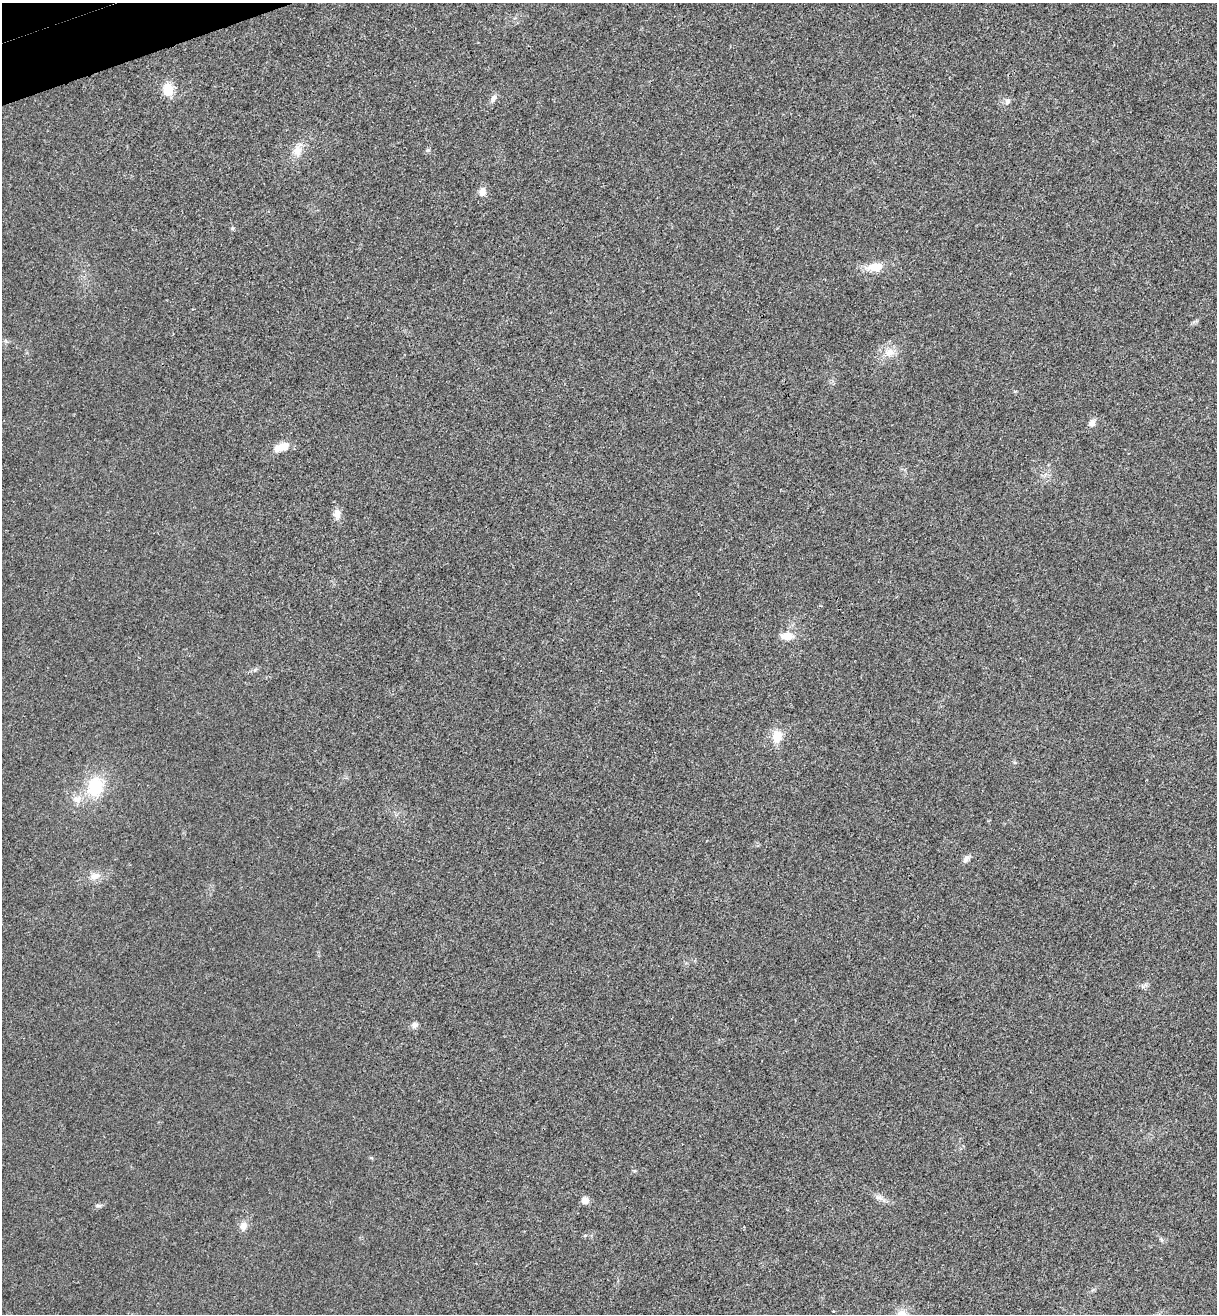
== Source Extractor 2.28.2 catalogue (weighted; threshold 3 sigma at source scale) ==
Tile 11 of 4 x 4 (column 3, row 3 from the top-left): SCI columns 2597-3811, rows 1370-2681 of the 5322 x 5365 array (HDU 1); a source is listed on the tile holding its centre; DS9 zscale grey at full resolution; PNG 1219 x 1316 px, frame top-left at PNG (2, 3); no overlay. Shown black and unused: <1% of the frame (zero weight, under 3 of 4 exposures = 6% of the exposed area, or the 3 px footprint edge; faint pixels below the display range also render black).
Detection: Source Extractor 2.28.2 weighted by HDU 2 'WHT'; one run over the whole footprint, this tile lists its part. Background 0.0194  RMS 0.0064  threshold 0.0286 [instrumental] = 3 sigma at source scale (4.5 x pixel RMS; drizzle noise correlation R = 1.50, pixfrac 1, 0.05/0.05 arcsec/px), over >= 5 px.
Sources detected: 22; all 22 listed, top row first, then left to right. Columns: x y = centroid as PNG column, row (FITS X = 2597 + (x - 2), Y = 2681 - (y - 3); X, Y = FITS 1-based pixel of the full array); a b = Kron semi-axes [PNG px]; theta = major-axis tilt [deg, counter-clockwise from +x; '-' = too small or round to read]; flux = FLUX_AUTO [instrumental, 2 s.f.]
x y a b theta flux
168 90 15 12 -84 11
493 98 11 7 61 2.8
1008 101 8 7 - 2.4
297 151 15 11 87 7
482 192 10 8 77 4.3
874 267 22 10 7 11
889 352 15 11 7 7.2
1092 423 9 7 71 3.4
282 447 19 9 19 8.9
337 514 14 9 -84 4.6
787 636 14 9 -1 7.7
777 736 14 11 86 10
95 786 25 19 73 26
77 799 12 11 - 5.4
966 859 13 6 57 2.5
94 876 13 9 15 5.4
415 1025 9 8 - 2.2
879 1197 11 7 -12 3
585 1200 8 7 - 4.3
98 1206 9 4 0 1.3
243 1226 12 10 59 4.4
902 1314 12 11 - 7.2
Isophote crosses this tile's border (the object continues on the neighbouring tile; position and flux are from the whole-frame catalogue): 1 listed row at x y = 902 1314
Unlisted compact peaks at least as high as the median listed source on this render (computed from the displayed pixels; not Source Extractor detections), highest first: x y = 232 228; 428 150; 255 670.